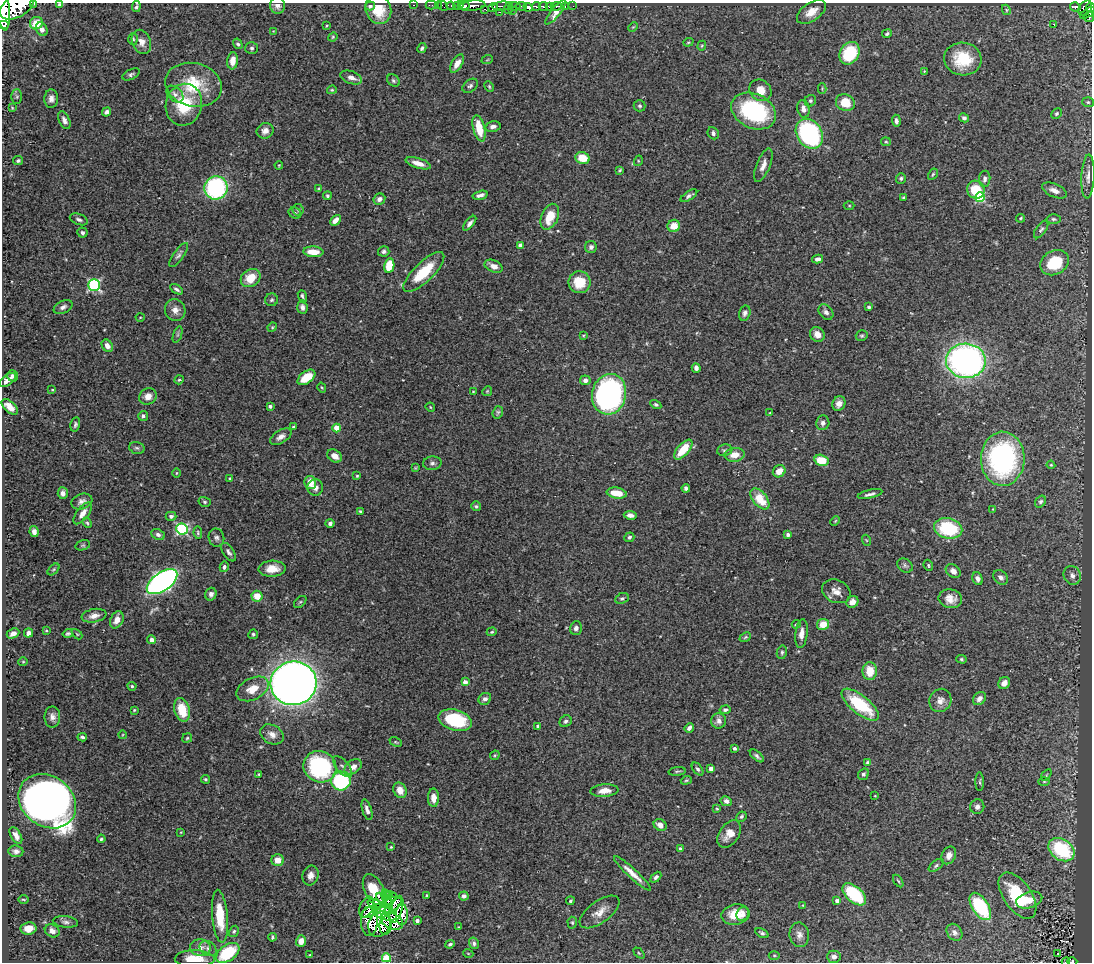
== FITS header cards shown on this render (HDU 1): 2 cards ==
NAXIS1  =                 1090
NAXIS2  =                  960

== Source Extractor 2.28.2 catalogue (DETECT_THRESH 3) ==
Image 1090 x 960 px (HDU 1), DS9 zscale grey, 1 PNG px = 1 image px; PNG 1094 x 964 px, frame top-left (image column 1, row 960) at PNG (2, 3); each listed source drawn as its Kron ellipse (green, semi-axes under 4 px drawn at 4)
Background 0.488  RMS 0.025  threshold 0.0742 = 3 sigma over >= 5 px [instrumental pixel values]
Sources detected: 385; all 385 listed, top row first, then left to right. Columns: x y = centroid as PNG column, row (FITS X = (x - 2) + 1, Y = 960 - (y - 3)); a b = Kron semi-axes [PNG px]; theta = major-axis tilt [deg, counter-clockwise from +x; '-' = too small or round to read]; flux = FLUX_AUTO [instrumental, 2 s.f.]
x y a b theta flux
34 4 3 2 - 33
59 5 4 3 - 3.3
414 5 3 2 - 11
431 5 5 2 - 10
438 5 2 2 - 7.2
458 5 5 3 - 210
464 5 6 3 -2 350
17 6 18 11 30 2300
136 6 5 3 - 3.2
278 6 8 7 - 7.9
370 6 5 4 - 3.7
443 6 5 2 - 12
451 6 4 3 - 23
472 6 13 5 6 400
502 6 9 4 6 130
514 6 6 3 -6 56
521 6 5 3 - 230
536 6 4 3 - 170
543 6 4 3 - 310
549 6 3 3 - 35
556 6 6 3 1 110
565 6 3 2 - 25
573 6 2 2 - 5.9
493 7 5 3 - 77
528 7 4 4 - 350
1075 7 5 4 - 100
509 8 6 3 70 63
1085 8 8 6 56 220
1090 8 5 3 - 180
378 9 14 12 -66 36
485 9 3 3 - 40
3 10 20 6 -85 1900
1006 10 5 4 - 1.9
512 11 3 3 - 66
500 12 2 2 - 7
556 12 15 4 50 29
811 12 16 9 34 22
1088 13 8 3 35 150
1089 17 5 5 - 120
36 23 7 6 - 29
1053 24 2 2 - 1000
4 25 5 3 - 250
326 26 3 2 - 1.5
633 27 5 3 - 1.6
42 29 7 5 -60 8.2
273 31 3 3 - 0.96
887 34 5 4 - 2.8
333 37 5 4 - 1.9
133 39 6 4 -85 2.5
141 42 12 9 -67 13
688 42 5 4 - 1.8
238 44 5 4 - 3.1
702 46 5 4 - 1.9
252 48 6 6 - 4.1
422 48 5 4 - 3.4
849 53 12 9 60 95
963 59 19 16 -7 63
487 60 6 3 19 1.8
233 61 8 5 83 16
457 63 10 5 58 13
924 71 4 4 - 1.6
131 74 9 5 25 4.1
351 77 11 6 -20 11
393 81 7 5 -46 3.5
194 85 29 21 -12 81
470 86 8 6 38 4.3
489 87 6 4 -64 2.1
822 89 5 4 - 1.7
332 90 5 3 - 2.1
760 90 12 10 -42 23
175 94 10 7 -44 6.4
17 97 7 5 90 2.9
51 99 9 7 87 9.1
810 101 6 5 - 3.2
1088 102 6 5 - 2.6
845 103 9 8 - 40
184 105 21 18 77 73
640 106 6 5 - 3.6
12 108 4 4 - 1.4
803 109 9 6 -78 11
754 111 23 17 -25 200
106 112 5 4 - 4.9
1056 113 6 4 45 3.1
964 118 5 4 - 4.4
64 120 9 5 -66 6.8
896 121 6 4 -86 5
493 127 7 5 13 6.3
479 128 13 6 -76 39
265 131 8 7 - 9.7
713 133 6 5 - 4.9
809 134 16 12 -56 290
886 142 5 4 - 2
582 158 7 6 - 36
18 161 5 4 - 3.3
638 161 5 3 - 1.8
418 163 13 5 -17 15
279 165 4 3 - 1.5
763 165 18 6 68 12
620 170 4 3 - 2.1
933 174 6 4 59 2.3
1088 176 22 6 87 12
901 178 5 5 - 3.3
985 179 8 5 84 6.1
216 188 12 11 - 240
319 188 4 4 - 2.4
976 190 9 8 - 51
1054 190 13 6 -23 12
480 195 7 3 14 5.9
327 196 4 4 - 2.7
689 196 9 4 33 5
903 197 3 3 - 2
980 197 5 5 - 130
379 199 6 5 - 6.3
849 205 5 3 - 1.8
298 210 6 5 - 2.9
295 213 6 5 - 3.7
550 217 14 8 66 36
1020 218 4 3 - 2
79 219 9 5 -20 4.7
1054 219 7 4 -2 3.2
335 220 6 4 45 9.9
470 223 9 4 51 6.2
674 226 6 6 - 25
1041 229 10 5 55 4.2
82 233 5 5 - 3.9
520 245 4 4 - 7.5
591 247 6 6 - 5.9
384 251 6 5 - 4.4
313 252 10 5 -4 24
179 255 14 5 54 5.4
818 259 5 4 - 6.6
1054 263 15 12 29 73
389 266 7 5 79 47
494 266 9 6 -24 11
424 272 27 9 44 63
251 278 10 8 33 34
579 282 11 11 - 38
94 285 6 6 - 250
176 289 7 3 -32 4
302 296 6 3 -70 3.1
272 300 6 6 - 3.3
63 307 10 6 26 6.3
302 307 7 5 -84 6.8
869 307 4 4 - 2.6
175 310 11 10 - 12
826 312 9 6 -50 6.5
745 313 8 5 75 4.6
140 317 4 3 - 1.2
272 327 5 4 - 2
817 334 8 7 - 13
178 335 9 4 71 3
583 336 3 3 - 1.5
862 336 6 5 - 2.8
107 346 7 5 -52 10
966 361 20 17 -3 690
696 368 5 4 - 6.6
12 376 6 5 - 4.9
306 377 10 6 36 39
8 380 10 5 36 11
179 380 5 4 - 2.1
585 380 5 5 - 7.6
322 388 5 3 - 1.6
52 390 4 3 - 1.5
487 391 5 4 - 1.8
473 392 3 2 - 1.2
609 394 20 17 77 430
148 396 9 8 - 13
839 404 7 6 - 10
656 405 6 4 -30 3.1
270 406 3 3 - 5.1
10 407 10 5 -43 19
430 407 5 3 - 1.7
498 412 6 5 - 3.4
770 413 3 2 - 1.6
143 416 5 5 - 5
823 423 7 6 - 6.6
75 425 7 4 78 3.8
293 427 3 3 - 2.2
337 428 4 4 - 36
281 437 12 6 31 9
137 448 8 5 -15 4.2
683 450 12 6 48 46
725 450 8 5 9 3.7
734 455 10 7 7 19
335 456 8 6 -34 13
1003 459 27 22 89 350
822 460 7 5 -14 38
432 463 9 7 4 5.8
1051 465 4 4 - 1.9
415 468 3 2 - 1.8
779 471 7 5 39 16
176 473 5 3 - 1.4
357 476 3 3 - 1.6
230 478 3 3 - 1.9
310 482 7 6 - 22
315 488 8 8 - 8.4
686 488 4 4 - 4
63 493 6 5 - 7.3
617 493 10 5 -8 33
870 494 12 4 13 5.7
760 499 12 7 -51 40
82 501 11 7 19 8.1
205 502 6 5 - 2.9
1041 502 6 5 - 4.2
476 506 5 5 - 2.7
993 509 3 3 - 1.3
360 511 4 4 - 2.1
83 513 13 6 53 12
630 515 6 4 -8 9.3
171 516 5 4 - 5
835 521 5 3 - 1.7
87 523 5 4 - 2.4
330 523 4 4 - 4.8
948 528 14 10 -14 110
182 529 6 5 - 220
34 532 5 4 - 6.8
198 533 6 4 -81 2.7
158 534 7 5 -25 5.1
788 535 4 4 - 5
629 537 5 4 - 3.5
216 538 9 8 - 5.6
866 540 5 3 - 1.6
83 545 7 5 17 2.7
228 552 11 5 -54 5.9
928 565 6 4 -64 2.4
905 566 8 6 -34 4.3
224 567 5 4 - 4.4
54 569 7 4 44 2.3
272 569 13 8 2 22
953 571 8 6 -41 9
1072 575 9 8 - 8.7
1001 577 8 6 -42 6.3
978 579 6 5 - 6.4
162 582 17 9 35 780
836 591 15 11 -25 15
211 594 6 5 - 5.4
257 596 5 5 - 23
622 598 7 5 23 3.4
950 599 12 9 -11 16
300 602 7 4 44 3.3
852 602 6 5 - 9.8
94 616 12 6 10 11
117 620 9 6 65 14
796 624 4 3 - 2.1
823 624 6 5 - 29
576 628 7 6 - 6
46 631 3 3 - 1.8
492 632 5 4 - 2.2
29 633 5 4 - 7.7
13 634 6 4 26 7.5
68 634 5 4 - 3.2
77 634 6 3 -45 1.8
253 634 5 5 - 2.9
801 634 14 6 83 12
745 637 6 4 23 2.4
152 640 5 4 - 7.3
782 652 7 5 76 3.5
961 659 5 4 - 2.4
23 662 4 4 - 1.8
870 671 9 7 -89 32
465 682 4 4 - 13
294 683 23 22 - 2100
1004 683 6 5 - 11
132 686 4 4 - 2.6
253 689 17 10 27 29
485 699 6 5 - 6
979 699 7 5 44 8.3
940 700 12 11 - 12
860 705 23 9 -39 97
134 710 3 3 - 1.8
182 710 12 7 -75 47
725 710 5 4 - 4
52 717 10 8 -90 9.4
455 720 17 10 -15 97
566 721 6 5 - 4.6
719 721 8 7 - 7.3
538 726 4 3 - 5
689 728 5 4 - 5.5
272 734 12 9 -30 13
122 735 4 3 - 1.3
82 737 4 3 - 4
187 738 5 4 - 2.1
396 742 6 4 -24 2
734 748 4 3 - 3
495 755 5 4 - 1.9
757 756 8 4 -40 4.2
867 762 4 3 - 2.1
320 767 17 15 -29 200
343 767 12 6 -50 6.5
353 767 9 6 35 12
698 769 7 4 -52 4.1
711 769 4 4 - 13
677 771 8 3 6 2.4
259 774 4 2 - 2
863 774 6 5 - 4.3
1046 775 6 3 53 1.9
205 779 4 4 - 2.3
686 780 5 4 - 2.2
341 781 9 9 - 160
1044 781 5 3 - 1.9
980 782 9 3 -90 2.6
400 790 8 6 -64 17
604 791 14 6 5 16
875 796 3 2 - 1.1
433 798 9 5 -88 13
47 801 31 25 -37 1300
726 801 6 5 - 7.3
977 807 7 7 - 7.1
717 809 4 3 - 1.8
367 810 11 4 -73 7.6
741 817 5 4 - 4
660 825 7 5 -34 11
181 832 3 2 - 1.1
729 834 15 9 54 21
16 836 9 5 -60 8.6
101 839 4 3 - 3
391 847 3 3 - 1.9
680 849 4 4 - 2.6
1061 850 14 10 -34 130
16 851 7 6 - 5.8
949 855 9 7 63 12
278 860 6 6 - 19
936 865 8 4 38 3.9
632 873 24 5 -43 18
310 876 10 8 72 10
656 877 6 4 45 3.9
898 881 7 3 -58 2.1
374 890 16 9 -66 52
390 894 3 2 - 6.6
854 894 14 8 -41 96
427 895 4 3 - 1.6
392 896 5 4 - 5.4
464 896 5 4 - 6.1
1017 896 26 14 -55 95
387 898 9 4 -73 4.2
23 899 5 2 - 1.6
382 900 8 4 -61 0.91
1029 900 13 8 16 23
570 901 4 3 - 2.5
837 901 4 3 - 7.7
391 905 12 6 27 12
803 905 4 2 - 1
980 906 15 8 -57 130
367 907 11 6 66 4.8
379 907 13 5 -30 3.7
389 909 5 3 - 4.7
396 909 14 6 73 1.1
370 912 9 5 29 7.6
600 912 23 11 36 20
385 914 12 6 -16 4
402 914 11 6 89 4.4
743 914 7 6 - 6.9
736 915 14 10 11 30
220 916 26 8 -85 46
369 921 15 8 88 22
392 921 12 7 -28 3.5
417 921 3 3 - 6.8
65 922 13 5 -6 5.7
572 923 6 4 -87 2.5
380 924 13 10 62 6.9
385 925 9 6 86 0.37
459 927 3 3 - 1.5
29 928 8 6 8 17
52 931 8 6 -29 8.3
234 931 6 4 59 2.7
954 932 9 7 -54 7.3
762 933 7 4 -28 3.4
799 935 12 9 -81 10
272 937 4 3 - 2.5
301 941 6 5 - 13
474 943 6 5 - 4.1
450 944 5 3 - 3.4
200 948 10 8 -4 11
208 948 9 7 -33 6.3
228 953 13 8 35 84
468 953 5 3 - 1.5
639 953 6 4 -44 2.2
1058 953 3 2 - 3.1
310 955 3 3 - 1.3
774 955 5 3 - 1.6
834 957 7 6 - 6.8
386 958 4 4 - 75
195 959 20 8 -1 37
1072 961 5 3 - 54
1066 962 4 2 - 18
At the frame edge (FLAGS 8, measured only in part): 11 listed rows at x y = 34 4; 59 5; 17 6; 136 6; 278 6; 1090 8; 3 10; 4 25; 195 959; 1072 961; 1066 962